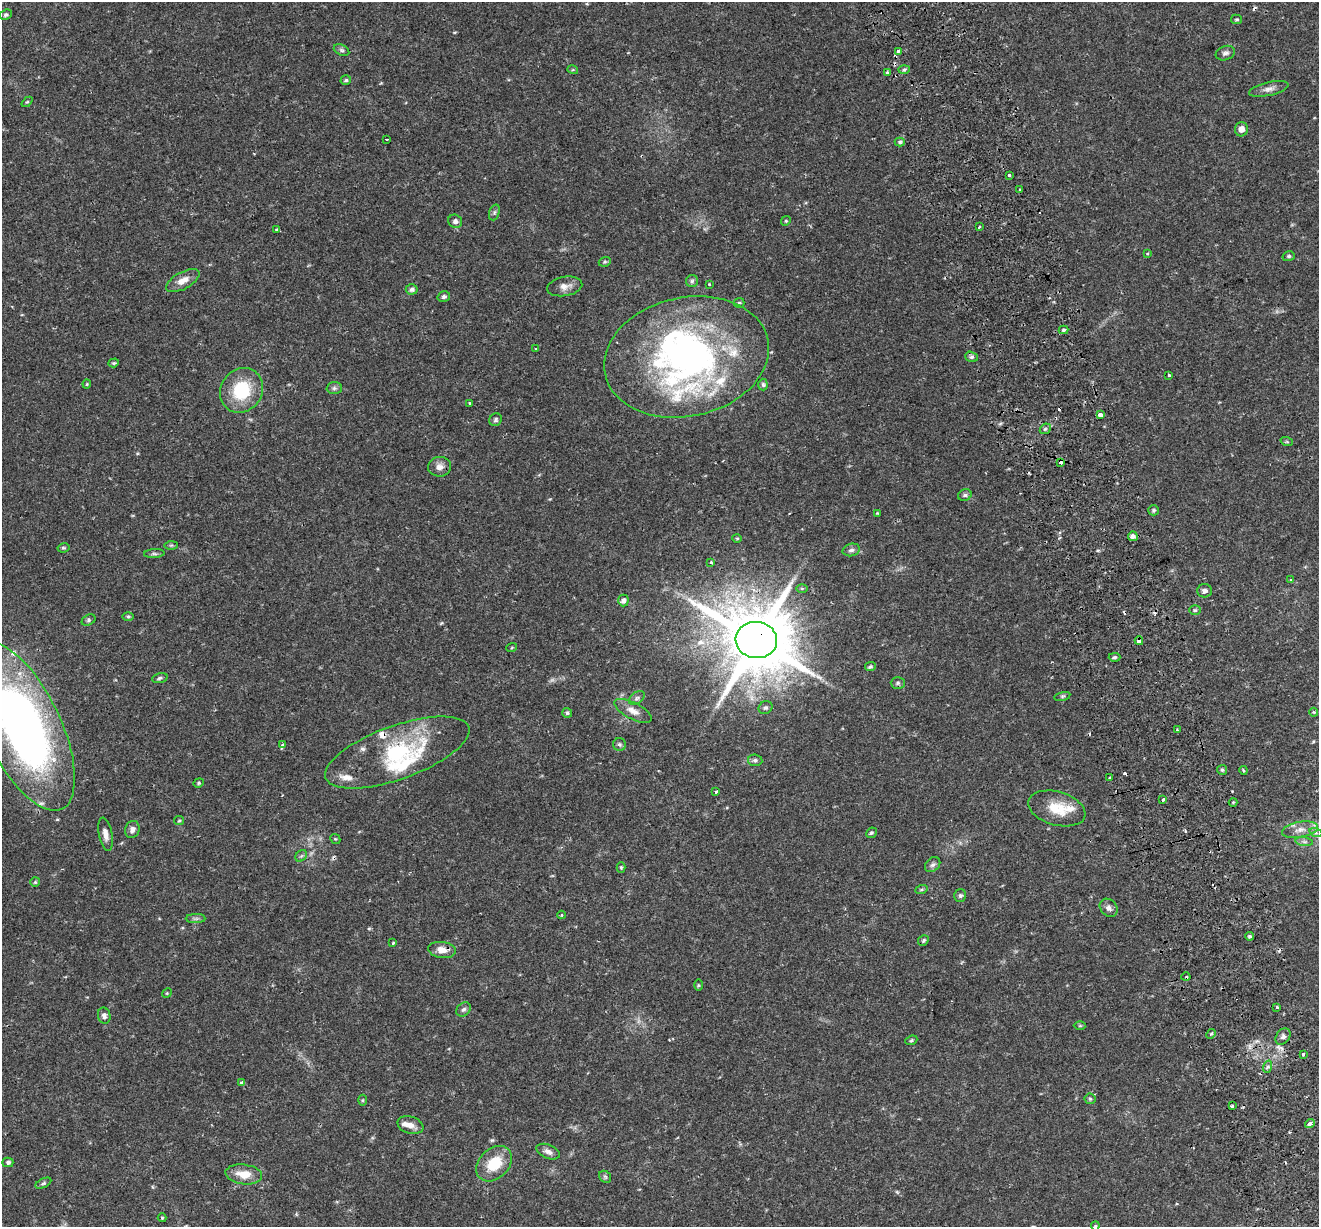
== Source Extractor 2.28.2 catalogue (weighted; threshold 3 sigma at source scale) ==
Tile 6 of 4 x 4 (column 2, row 2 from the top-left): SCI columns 1375-2691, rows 2632-3856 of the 5379 x 5211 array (HDU 1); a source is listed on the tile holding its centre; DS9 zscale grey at full resolution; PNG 1321 x 1229 px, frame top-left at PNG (2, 2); each listed source drawn as its Kron ellipse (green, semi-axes under 4 px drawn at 4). Shown black and unused: <1% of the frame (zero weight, under 2 of 3 exposures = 5% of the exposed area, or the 3 px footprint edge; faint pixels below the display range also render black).
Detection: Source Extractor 2.28.2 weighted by HDU 2 'WHT'; one run over the whole footprint, this tile lists its part. Background 0.0486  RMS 0.0036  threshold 0.0161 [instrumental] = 3 sigma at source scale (4.5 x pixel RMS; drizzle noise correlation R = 1.50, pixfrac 1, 0.0396/0.0396 arcsec/px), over >= 5 px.
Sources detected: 167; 2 too faint to see at this stretch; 3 inside a brighter object's white glare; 12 cosmic-ray / hot-pixel residue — neither listed nor drawn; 11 inside a brighter listed object's ellipse — not listed separately; the other 139 listed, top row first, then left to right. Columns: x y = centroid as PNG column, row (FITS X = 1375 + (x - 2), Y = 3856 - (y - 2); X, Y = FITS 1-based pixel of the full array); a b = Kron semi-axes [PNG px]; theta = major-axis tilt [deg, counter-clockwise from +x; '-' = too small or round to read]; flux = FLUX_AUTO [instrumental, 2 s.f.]
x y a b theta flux
6 15 6 5 - 0.69
1237 19 5 4 - 0.54
342 50 8 5 -27 0.81
898 51 4 3 - 1.4
1225 53 10 7 19 1.3
573 70 5 3 - 0.38
904 70 6 4 2 0.57
887 72 3 3 - 1.3
346 80 5 4 - 0.65
1269 89 20 6 13 2.2
27 102 6 4 43 0.41
1241 129 7 6 - 2
387 139 3 2 - 0.3
900 142 5 4 - 0.55
1009 175 3 3 - 1.4
1020 189 3 3 - 1.6
494 212 8 5 71 0.75
455 221 7 6 - 1.1
786 221 5 4 - 0.45
979 227 3 3 - 2.1
277 230 4 3 - 0.63
1148 254 3 3 - 0.54
1289 256 6 5 - 0.62
605 262 6 4 20 0.59
183 281 18 8 29 3.4
692 281 6 6 - 0.73
709 284 3 2 - 0.66
565 286 18 9 10 2.7
412 289 6 5 - 0.98
444 297 6 5 - 0.67
739 303 5 5 - 0.47
1064 330 5 4 - 0.67
536 349 3 2 - 0.79
687 357 83 59 12 120
971 357 6 5 - 0.79
114 363 5 4 - 0.49
1169 375 3 3 - 1.4
87 384 4 4 - 0.4
763 385 6 4 -88 0.67
334 388 7 6 - 0.85
241 390 23 20 54 17
470 403 3 3 - 1.4
1100 415 4 3 - 5.6
496 420 6 6 - 0.71
1045 429 6 4 42 0.68
1287 442 6 4 -18 0.45
1061 462 4 4 - 2.8
440 467 11 10 - 2.2
965 495 7 5 26 0.8
1153 510 5 5 - 0.61
878 513 4 3 - 0.37
1133 536 5 5 - 1.6
737 538 4 4 - 0.37
171 545 7 4 1 0.53
63 548 6 4 10 0.56
851 550 9 6 13 1.1
154 554 10 4 4 0.77
711 562 4 3 - 0.33
1291 580 4 3 - 0.39
802 588 6 4 0 0.38
1204 591 7 6 - 1.3
623 600 6 5 - 1.5
1195 610 6 5 - 0.57
128 616 6 4 1 0.51
89 620 7 5 28 0.7
756 640 21 18 -6 3400
1139 641 4 3 - 6
512 647 5 3 - 0.32
1114 657 6 4 2 0.62
870 667 5 4 - 0.63
160 678 8 4 17 0.71
898 683 7 6 - 0.77
1062 696 8 3 13 0.53
637 698 9 5 36 0.96
765 708 7 6 - 0.74
633 711 20 8 -27 3.3
1314 712 4 4 - 0.38
567 713 5 5 - 0.59
22 726 92 38 -64 220
1177 730 3 3 - 0.29
619 744 6 6 - 0.85
283 745 4 3 - 0.85
397 752 76 26 20 36
755 760 7 6 - 0.89
1222 770 5 5 - 0.65
1243 770 4 3 - 0.37
1109 778 3 3 - 0.56
199 783 5 4 - 0.47
716 791 3 3 - 1.3
1163 800 3 3 - 1.4
1233 802 4 4 - 0.39
1057 808 29 16 -16 9.3
179 821 5 4 - 0.43
132 829 9 7 70 1.5
1300 830 18 7 10 3.1
871 833 5 5 - 0.59
1316 833 7 4 -18 0.78
105 834 17 7 -79 2.4
335 839 5 4 - 0.42
1304 842 9 4 -9 0.89
301 856 6 5 - 0.71
933 865 8 6 43 0.98
621 868 5 4 - 0.46
35 882 5 5 - 0.54
921 890 6 4 19 0.51
960 895 6 6 - 0.77
1109 908 10 8 -50 1.5
561 915 4 3 - 0.34
196 919 10 4 0 0.8
1250 936 4 4 - 0.72
923 940 6 5 - 0.59
393 943 3 3 - 1.6
442 950 14 8 -7 3.5
1186 977 4 3 - 0.36
698 985 6 4 -90 0.39
167 993 5 4 - 0.34
1277 1007 3 3 - 0.48
464 1009 8 6 43 0.9
104 1016 8 6 -78 1.4
1080 1026 6 4 0 0.46
1211 1034 5 4 - 0.5
1283 1037 9 6 52 1.1
911 1040 6 4 22 0.56
1303 1054 3 3 - 1.4
1267 1067 6 4 70 0.67
242 1083 4 3 - 0.8
1090 1099 5 5 - 0.48
363 1100 5 3 - 0.37
1232 1106 3 3 - 3.4
1310 1123 5 3 - 2.1
410 1125 13 8 -18 2.3
548 1152 12 7 -23 1.6
8 1162 5 5 - 0.75
494 1164 20 15 45 11
244 1174 18 10 -7 5.4
605 1177 7 5 -45 0.65
43 1183 8 4 25 0.69
162 1218 4 4 - 0.38
1095 1226 4 4 - 0.36
Overlapping masked pixels (flux is a lower limit): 6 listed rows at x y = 1061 462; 756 640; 1139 641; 22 726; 442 950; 1310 1123
Isophote crosses this tile's border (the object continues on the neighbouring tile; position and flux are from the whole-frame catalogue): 2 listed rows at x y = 22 726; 1095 1226